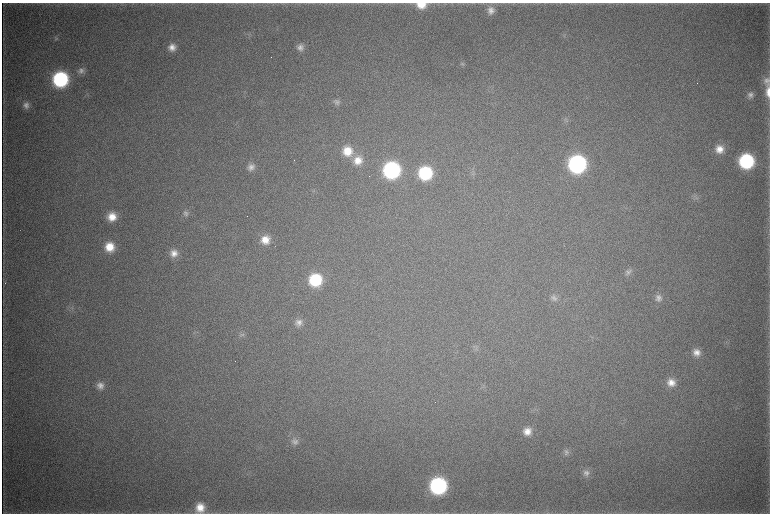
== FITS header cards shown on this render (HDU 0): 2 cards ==
NAXIS1  =                 1536 / length of data axis 1
NAXIS2  =                 1023 / length of data axis 2

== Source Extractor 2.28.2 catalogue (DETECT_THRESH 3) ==
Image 1536 x 1023 px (HDU 0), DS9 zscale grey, zoomed out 1/2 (1 PNG px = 2 x 2 image px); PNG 772 x 516 px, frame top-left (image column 1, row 1022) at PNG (2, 3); no overlay
Background 4320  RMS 37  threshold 111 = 3 sigma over >= 5 px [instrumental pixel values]
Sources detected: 47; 6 cannot appear on this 1/2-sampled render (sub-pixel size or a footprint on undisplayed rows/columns) and are not listed; the other 41 listed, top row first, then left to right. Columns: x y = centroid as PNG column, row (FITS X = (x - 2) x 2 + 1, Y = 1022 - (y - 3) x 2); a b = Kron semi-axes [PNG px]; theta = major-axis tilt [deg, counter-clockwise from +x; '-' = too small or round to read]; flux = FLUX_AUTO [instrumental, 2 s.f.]
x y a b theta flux
421 5 11 7 0 1.2e+05
491 10 10 9 - 6.0e+04
55 38 6 3 -67 1.1e+04
172 47 9 9 - 6.7e+04
300 47 10 9 - 5.2e+04
81 71 9 8 - 3.6e+04
60 79 11 10 - 1.1e+06
767 80 10 9 - 4.6e+04
768 92 15 6 -87 7.8e+04
750 95 8 8 - 3.6e+04
337 102 9 8 - 3.3e+04
26 105 8 8 - 4.3e+04
719 149 10 10 - 9.2e+04
347 151 12 12 - 1.7e+05
358 160 12 12 - 1.2e+05
746 161 10 10 - 9.1e+05
577 164 12 12 - 1.8e+06
251 167 10 9 - 5.3e+04
391 170 11 11 - 1.5e+06
425 173 11 11 - 6.3e+05
695 197 9 6 -49 2.6e+04
186 213 8 7 - 3.0e+04
112 217 9 9 - 1.2e+05
265 240 11 10 - 1.2e+05
110 247 10 10 - 1.5e+05
174 253 10 9 - 7.4e+04
628 272 10 7 71 3.3e+04
315 280 11 11 - 4.6e+05
554 297 10 7 -12 3.3e+04
658 298 9 8 - 4.3e+04
299 322 10 9 - 5.0e+04
242 334 8 5 30 2.0e+04
696 352 10 9 - 7.1e+04
671 382 10 10 - 8.6e+04
100 385 10 9 - 6.0e+04
527 431 10 9 - 8.5e+04
295 441 10 9 - 4.1e+04
566 452 8 8 - 3.2e+04
586 473 9 8 - 4.1e+04
438 486 11 11 - 1.4e+06
200 508 12 11 - 1.3e+05
At the frame edge (FLAGS 8, measured only in part): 3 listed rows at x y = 421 5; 768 92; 200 508
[6 sub-pixel or undisplayed-footprint detections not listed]